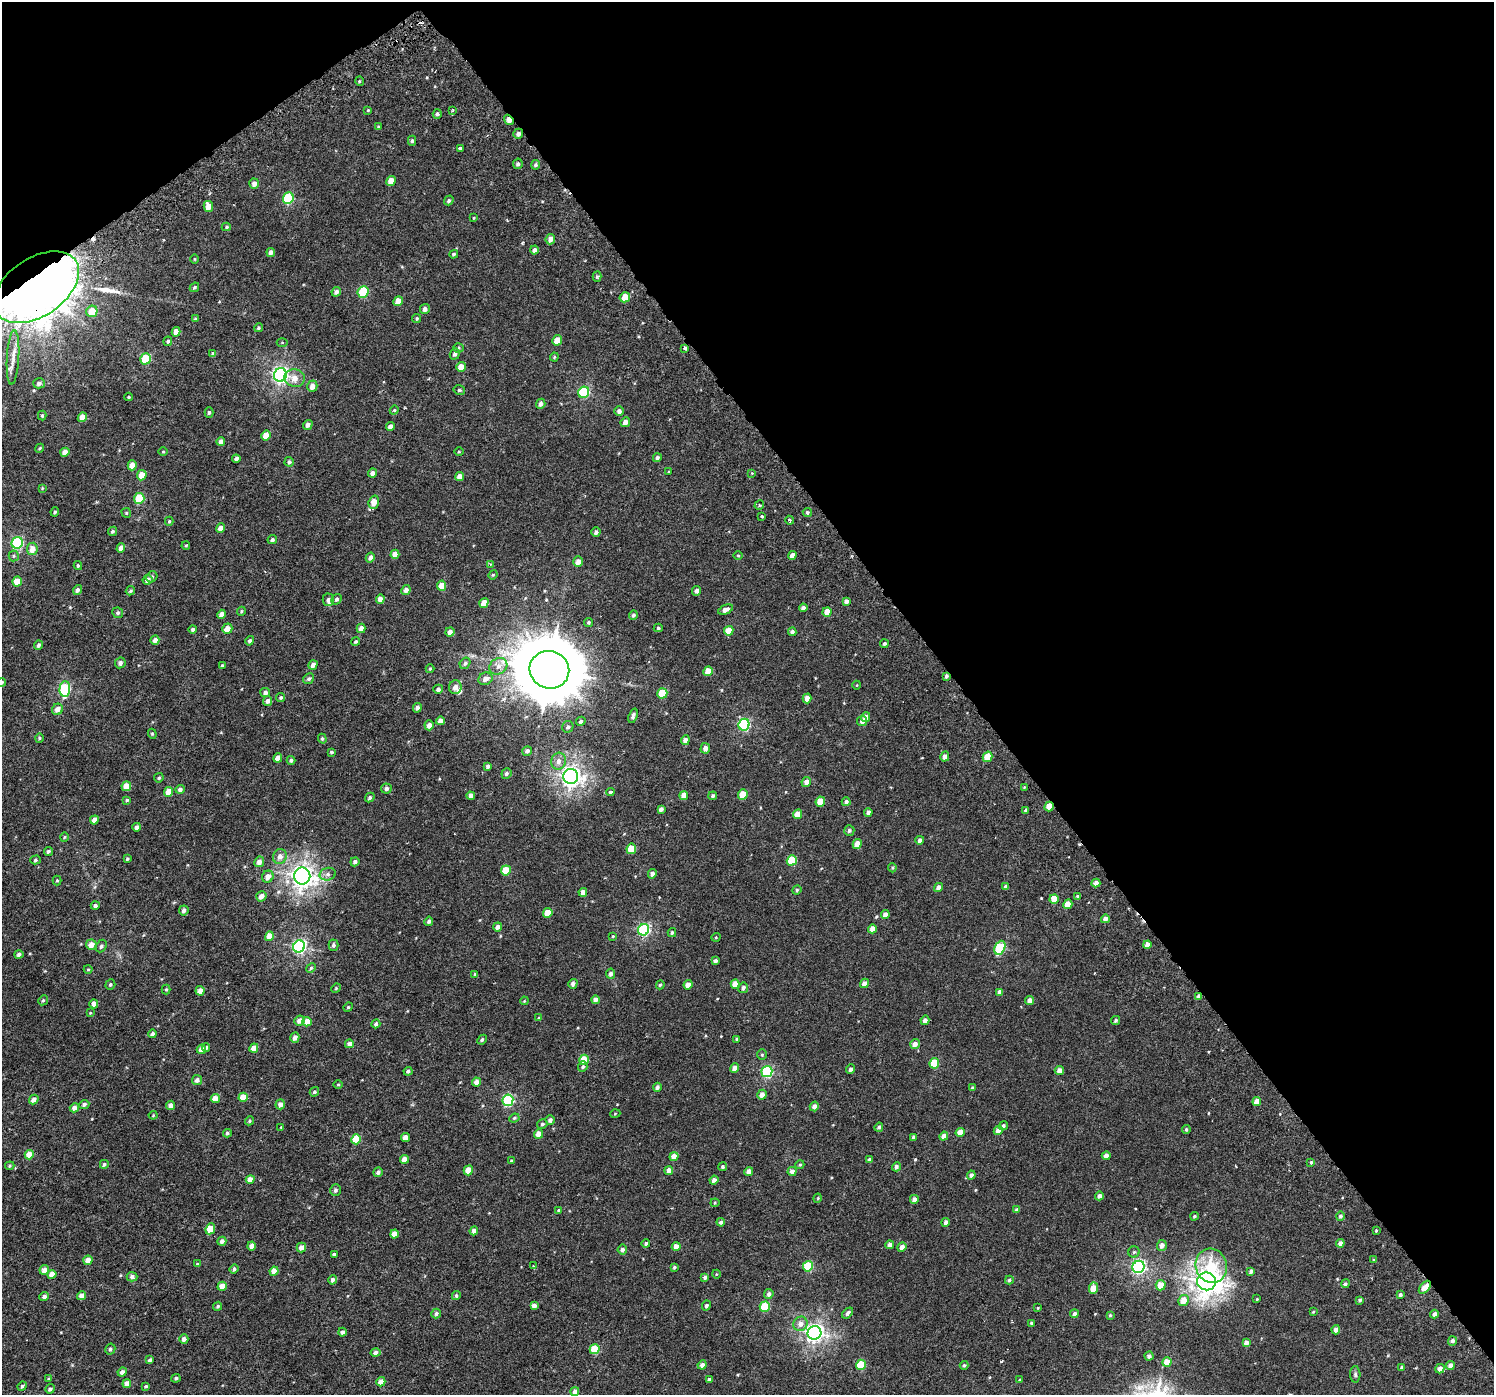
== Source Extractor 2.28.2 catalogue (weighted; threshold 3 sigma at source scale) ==
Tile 3 of 4 x 4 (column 3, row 1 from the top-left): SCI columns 3069-4560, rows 4449-5841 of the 6126 x 6047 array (HDU 1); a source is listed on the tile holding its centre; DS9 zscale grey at full resolution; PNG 1496 x 1397 px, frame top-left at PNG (2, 2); each listed source drawn as its Kron ellipse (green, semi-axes under 4 px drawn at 4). Shown black and unused: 38% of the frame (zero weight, under 3 of 6 exposures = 5% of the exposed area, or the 3 px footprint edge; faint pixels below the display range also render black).
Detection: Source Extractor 2.28.2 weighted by HDU 2 'WHT'; one run over the whole footprint, this tile lists its part. Background 4.68e-04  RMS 0.0013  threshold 0.00517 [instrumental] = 3 sigma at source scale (4.09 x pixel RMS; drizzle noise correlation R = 1.36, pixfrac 0.8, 0.0396/0.0396 arcsec/px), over >= 5 px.
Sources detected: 466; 2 cosmic-ray / hot-pixel residue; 1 long thin detection or spike segment (spike, bleed or trail) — neither listed nor drawn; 3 inside a brighter listed object's ellipse — not listed separately; the other 460 listed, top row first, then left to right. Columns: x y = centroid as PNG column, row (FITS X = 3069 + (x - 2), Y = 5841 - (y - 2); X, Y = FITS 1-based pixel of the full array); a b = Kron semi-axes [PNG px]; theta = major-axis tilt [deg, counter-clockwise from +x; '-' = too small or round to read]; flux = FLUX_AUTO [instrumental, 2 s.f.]
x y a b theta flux
359 81 5 3 - 0.11
368 110 4 3 - 0.092
453 110 4 2 - 0.098
437 114 5 4 - 0.22
509 120 5 4 - 0.91
378 127 4 4 - 0.13
518 134 5 5 - 0.38
412 141 5 4 - 0.21
460 148 3 3 - 0.14
518 164 5 5 - 0.27
535 165 4 4 - 0.21
391 181 5 4 - 1.1
254 184 5 5 - 0.5
288 198 6 5 - 6.7
449 200 5 4 - 0.19
208 206 5 4 - 1.1
474 218 3 3 - 0.097
226 227 4 4 - 0.15
550 239 5 4 - 0.58
534 250 4 4 - 0.29
271 252 4 4 - 0.38
454 254 4 4 - 0.18
195 259 5 3 - 0.096
597 277 5 4 - 0.16
36 287 47 29 34 330
194 287 5 3 - 0.17
336 292 5 4 - 0.32
363 292 6 5 - 4.8
625 297 5 5 - 1.4
398 301 5 4 - 1.1
425 309 5 4 - 0.4
92 311 6 5 - 1.7
417 318 4 4 - 0.16
195 319 4 4 - 0.18
258 328 4 4 - 0.15
176 332 5 4 - 0.87
557 340 5 4 - 1.4
168 341 5 4 - 0.17
282 343 5 3 - 0.11
458 348 5 4 - 0.14
685 348 4 3 - 0.46
213 354 4 3 - 0.25
455 354 6 5 - 0.3
554 357 4 4 - 0.12
13 358 27 6 87 1.1
146 359 6 5 - 4.6
461 367 5 4 - 1
280 375 7 6 - 28
295 378 10 9 - 0.96
39 383 6 5 - 0.33
312 386 6 5 - 0.65
459 390 6 4 -14 0.18
584 392 6 5 - 8.6
128 397 4 4 - 0.13
541 404 5 4 - 0.39
394 410 4 4 - 0.12
619 411 5 5 - 0.36
209 412 5 4 - 0.22
42 416 5 4 - 0.14
82 417 5 4 - 1
625 422 5 4 - 0.59
308 425 5 4 - 0.42
390 427 4 4 - 0.52
266 435 5 4 - 1.2
221 442 4 4 - 0.46
40 448 4 3 - 0.11
65 452 5 4 - 0.73
163 452 4 3 - 0.091
459 452 4 3 - 0.11
657 458 4 4 - 0.27
236 459 4 3 - 0.34
289 462 5 4 - 0.25
132 465 5 4 - 1
669 471 3 2 - 0.065
372 473 4 4 - 0.42
752 473 4 3 - 0.081
142 475 5 4 - 1.3
460 476 4 4 - 0.64
42 488 4 4 - 0.097
139 498 5 5 - 4
374 502 7 5 71 1.4
759 505 5 4 - 0.19
55 512 5 4 - 0.17
807 512 5 4 - 0.2
126 513 5 4 - 0.16
762 516 3 3 - 0.14
790 520 4 3 - 0.19
169 521 4 4 - 0.15
220 528 5 4 - 0.66
112 531 5 4 - 0.21
596 532 5 4 - 0.32
272 540 5 4 - 0.2
17 543 6 5 - 10
186 546 4 3 - 0.13
121 548 5 4 - 0.55
32 549 6 5 - 1
395 554 5 4 - 0.79
738 555 5 3 - 0.1
792 555 4 4 - 0.61
14 556 5 5 - 0.17
370 557 5 4 - 0.4
578 562 5 4 - 0.6
490 564 4 4 - 0.11
78 566 4 3 - 0.16
493 575 5 4 - 0.11
152 577 6 5 - 0.18
148 580 5 4 - 0.59
17 582 5 4 - 1.6
442 586 5 4 - 1.2
77 590 5 4 - 0.33
406 590 5 4 - 0.49
130 591 5 4 - 0.17
696 591 5 4 - 0.35
337 599 5 4 - 0.25
380 599 5 4 - 0.62
328 600 6 5 - 0.3
846 601 4 3 - 0.35
484 603 5 4 - 0.98
803 608 4 4 - 0.32
726 610 8 4 23 0.54
241 611 4 4 - 0.12
827 612 5 4 - 1.1
118 613 5 5 - 0.21
222 614 4 4 - 0.59
633 615 5 4 - 0.24
589 622 4 4 - 0.17
361 628 5 4 - 0.54
658 628 4 4 - 0.16
193 629 4 4 - 0.25
227 629 5 5 - 1.1
729 631 5 4 - 1.4
450 632 5 4 - 0.57
792 632 4 4 - 0.32
155 640 4 4 - 0.53
250 641 5 4 - 0.27
356 641 4 4 - 0.15
884 644 4 3 - 0.23
38 645 4 4 - 0.31
120 663 5 5 - 0.37
465 663 6 5 - 0.25
313 665 5 4 - 0.57
222 666 4 3 - 0.18
498 666 9 8 - 0.61
430 669 4 4 - 0.11
549 670 20 18 -20 1000
708 671 5 4 - 1.2
946 676 4 3 - 0.26
309 679 5 5 - 0.26
485 679 7 6 - 0.52
2 682 4 4 - 0.2
857 685 4 3 - 0.079
455 687 7 6 - 0.62
65 689 8 5 86 8.6
438 689 5 4 - 0.29
265 692 5 4 - 0.35
662 693 5 5 - 3.4
281 697 4 4 - 0.17
807 698 5 4 - 0.81
268 701 5 4 - 0.41
417 708 5 4 - 0.36
57 709 6 5 - 0.66
633 716 7 4 71 0.34
866 717 5 4 - 0.6
440 721 4 4 - 0.61
581 721 5 4 - 0.24
862 721 5 5 - 0.51
429 725 5 4 - 0.56
744 725 6 5 - 11
568 727 6 5 - 0.24
152 734 5 4 - 0.13
39 738 4 4 - 0.13
322 739 5 4 - 0.14
685 740 5 4 - 0.58
705 748 5 5 - 0.54
527 751 5 4 - 0.32
331 752 3 3 - 0.15
945 757 5 4 - 0.54
987 757 5 4 - 2.1
278 758 5 4 - 0.58
291 760 4 4 - 0.24
558 761 8 7 - 0.6
488 766 4 4 - 0.29
506 773 5 5 - 0.23
571 776 7 7 - 51
159 778 5 4 - 0.16
806 782 5 4 - 0.46
126 786 5 4 - 1.4
1024 787 3 3 - 0.089
386 788 5 5 - 0.37
180 789 5 4 - 0.33
169 792 5 4 - 1.1
610 792 4 3 - 0.25
684 795 4 4 - 0.8
743 795 5 4 - 2
471 796 4 4 - 0.52
713 796 4 4 - 0.22
370 798 5 4 - 0.2
127 800 4 4 - 0.15
820 802 5 4 - 1.9
846 802 4 4 - 0.28
1049 806 5 4 - 1.4
661 809 4 4 - 0.39
1026 810 3 3 - 0.32
868 812 4 4 - 0.38
798 814 5 4 - 0.95
94 820 5 4 - 0.64
137 827 4 4 - 0.36
849 830 5 5 - 0.22
64 837 5 3 - 0.1
920 840 4 3 - 0.43
857 844 5 4 - 1
631 849 5 4 - 2.3
48 851 5 4 - 0.23
280 856 7 6 - 0.67
127 859 3 3 - 0.15
35 860 5 4 - 0.18
792 860 5 5 - 3.7
259 862 5 5 - 0.6
355 862 5 4 - 0.33
892 868 4 4 - 0.13
506 870 5 4 - 2.5
328 874 8 6 14 0.36
652 874 4 4 - 0.41
302 876 8 8 - 63
268 877 6 5 - 0.73
57 880 5 4 - 0.13
1096 883 4 4 - 0.5
939 887 5 4 - 0.63
1005 887 3 3 - 0.25
797 890 5 4 - 0.14
583 892 4 4 - 0.75
261 896 5 5 - 0.64
1078 897 4 3 - 0.27
1054 899 5 4 - 1.5
1068 904 5 4 - 1.4
95 906 4 4 - 0.24
184 910 5 5 - 0.37
548 913 5 4 - 1.8
885 915 4 4 - 0.63
1105 919 4 4 - 0.56
429 921 5 4 - 0.24
497 927 4 4 - 0.48
872 929 4 4 - 0.64
644 930 6 5 - 13
672 933 4 4 - 0.22
269 936 5 4 - 1.4
613 936 4 3 - 0.1
716 937 5 3 - 0.083
91 945 5 5 - 0.79
333 945 5 5 - 0.27
1147 945 4 4 - 0.75
101 946 6 5 - 0.23
299 946 6 5 - 19
1000 948 7 5 65 5.5
19 954 4 4 - 0.31
715 961 4 4 - 0.32
311 968 5 4 - 0.15
88 969 4 4 - 0.11
475 974 4 3 - 0.1
611 974 5 4 - 0.34
864 983 5 4 - 0.58
573 984 5 4 - 0.34
735 984 5 4 - 0.95
110 985 5 4 - 0.18
660 985 4 3 - 0.16
688 985 4 4 - 0.9
336 988 5 4 - 0.13
743 988 5 5 - 0.34
166 989 5 4 - 0.14
200 991 4 4 - 0.79
1000 992 4 4 - 0.55
1199 997 4 4 - 0.6
43 1000 5 4 - 0.15
595 1000 4 4 - 0.59
1029 1000 4 4 - 0.5
524 1001 4 3 - 0.092
94 1004 4 4 - 0.72
348 1007 5 4 - 0.13
90 1013 4 3 - 0.086
539 1018 4 3 - 0.13
925 1020 4 4 - 0.42
1116 1020 5 4 - 0.2
299 1021 5 5 - 0.64
307 1022 5 4 - 1.4
376 1024 4 4 - 0.31
153 1034 4 3 - 0.27
295 1038 5 4 - 0.5
737 1039 4 3 - 0.22
482 1040 5 4 - 0.26
349 1044 4 4 - 0.56
915 1044 5 4 - 0.67
206 1048 4 4 - 0.22
254 1048 5 4 - 0.98
201 1049 5 4 - 0.72
762 1055 5 4 - 0.15
584 1060 5 4 - 2.3
934 1063 5 5 - 3.3
583 1067 5 4 - 0.21
735 1068 5 4 - 0.66
850 1069 5 4 - 0.3
408 1071 4 4 - 0.26
1059 1071 4 4 - 0.6
767 1072 6 5 - 9.8
197 1080 5 5 - 0.41
476 1082 4 4 - 0.77
338 1085 5 3 - 0.12
657 1087 4 3 - 0.26
972 1088 3 3 - 0.2
314 1092 5 4 - 0.2
762 1095 5 4 - 0.63
243 1097 4 4 - 1.4
215 1098 4 4 - 0.99
34 1100 5 4 - 0.59
508 1100 6 5 - 10
1257 1102 4 4 - 1
84 1104 5 4 - 0.3
280 1104 5 4 - 0.58
170 1105 5 4 - 0.5
814 1106 5 4 - 0.51
74 1108 5 4 - 0.51
615 1114 5 3 - 0.092
153 1115 4 4 - 0.11
514 1118 5 4 - 0.14
550 1120 4 4 - 0.31
249 1121 5 4 - 0.17
542 1124 5 4 - 0.2
1003 1126 5 4 - 0.25
281 1127 3 3 - 0.11
879 1127 4 4 - 0.23
1186 1129 4 4 - 0.18
998 1130 5 4 - 0.69
960 1132 5 4 - 1
227 1133 4 4 - 0.22
539 1134 5 4 - 0.96
944 1136 5 4 - 0.68
405 1137 4 4 - 0.81
913 1137 4 3 - 0.22
356 1139 5 4 - 3.1
29 1155 5 4 - 1.4
674 1156 5 4 - 0.88
1106 1156 4 4 - 0.44
404 1159 4 4 - 0.92
869 1160 4 4 - 0.21
511 1161 4 3 - 0.14
1311 1162 4 3 - 0.14
104 1164 4 4 - 0.22
800 1165 4 4 - 0.12
10 1166 5 4 - 0.13
722 1167 4 4 - 0.19
896 1167 5 4 - 0.31
468 1170 5 4 - 1.7
669 1171 4 4 - 0.77
792 1171 4 4 - 0.49
378 1172 5 4 - 0.31
749 1172 4 4 - 0.67
971 1175 4 4 - 0.35
250 1179 4 4 - 0.98
714 1180 4 4 - 0.46
335 1190 6 5 - 0.27
1099 1196 4 4 - 0.39
818 1198 5 3 - 0.094
914 1199 4 4 - 0.47
715 1203 4 4 - 0.11
559 1210 3 3 - 0.11
1017 1210 4 3 - 0.38
1194 1216 4 4 - 0.16
1340 1216 5 4 - 0.27
721 1222 4 4 - 0.28
946 1222 4 4 - 0.41
210 1229 5 4 - 2
474 1231 4 4 - 0.52
1376 1231 3 3 - 0.11
394 1234 4 4 - 1.3
222 1241 4 4 - 0.45
1340 1243 4 4 - 0.44
646 1244 4 4 - 0.24
890 1245 4 4 - 0.5
1162 1245 5 5 - 0.52
252 1246 4 4 - 0.61
676 1246 4 4 - 0.79
301 1247 5 4 - 0.63
902 1247 5 4 - 0.51
622 1250 5 4 - 0.35
1134 1252 5 5 - 0.19
334 1254 4 3 - 0.25
88 1260 5 4 - 0.8
1373 1260 3 3 - 0.15
197 1264 4 4 - 0.097
533 1266 4 3 - 0.13
808 1266 5 5 - 5
1211 1266 17 15 -69 3.6
674 1267 4 4 - 0.16
1138 1267 6 6 - 19
234 1269 5 4 - 0.23
44 1270 5 4 - 0.7
274 1271 4 4 - 1.2
1251 1271 4 4 - 0.34
52 1274 4 4 - 0.96
716 1274 4 3 - 0.079
132 1277 5 4 - 0.37
705 1277 4 4 - 0.29
333 1280 5 4 - 0.37
1009 1280 4 4 - 0.21
1207 1281 9 9 - 93
1345 1284 4 4 - 0.23
1161 1285 5 5 - 1.2
222 1286 5 4 - 1.3
1425 1287 7 4 49 1.2
1093 1288 6 4 84 1.8
769 1294 5 4 - 0.31
1400 1295 4 3 - 0.3
44 1296 5 4 - 0.33
82 1296 4 4 - 0.72
456 1296 4 4 - 0.21
1257 1299 3 2 - 0.11
1183 1300 6 5 - 1.2
1360 1300 3 3 - 0.22
218 1306 5 4 - 0.19
534 1306 4 4 - 0.47
706 1306 5 4 - 0.24
765 1307 5 5 - 4
1038 1308 4 3 - 0.09
1313 1312 4 3 - 0.11
848 1313 6 4 47 0.33
436 1314 5 4 - 0.29
1074 1314 4 3 - 0.37
1434 1314 4 4 - 0.43
1110 1315 4 3 - 0.15
1031 1323 3 3 - 0.14
800 1324 7 7 - 0.67
1336 1330 4 4 - 0.55
342 1332 4 4 - 0.31
814 1333 7 6 - 36
184 1339 4 4 - 0.48
1452 1341 5 4 - 0.36
1246 1343 4 4 - 0.57
110 1349 5 5 - 0.21
595 1349 5 5 - 3
375 1352 5 4 - 0.41
1149 1356 4 4 - 0.31
150 1360 4 3 - 0.26
1167 1362 5 4 - 1.6
702 1365 5 4 - 0.54
861 1365 5 4 - 4.2
964 1365 4 3 - 0.18
1450 1365 4 4 - 0.55
1402 1367 4 4 - 0.33
1440 1369 5 4 - 0.56
122 1372 5 4 - 0.47
1355 1374 8 5 -87 0.22
176 1378 4 4 - 0.21
48 1379 4 3 - 0.15
709 1379 4 4 - 0.2
1020 1380 4 3 - 0.12
381 1382 5 4 - 0.76
127 1384 4 4 - 0.64
22 1386 5 4 - 0.19
146 1386 4 3 - 0.14
50 1389 5 4 - 0.28
575 1392 4 4 - 0.49
Overlapping masked pixels (flux is a lower limit): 7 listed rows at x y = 509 120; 518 134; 36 287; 685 348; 1049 806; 1199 997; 1425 1287
Isophote crosses this tile's border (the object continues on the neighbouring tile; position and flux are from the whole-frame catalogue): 3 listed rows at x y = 36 287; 13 358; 2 682